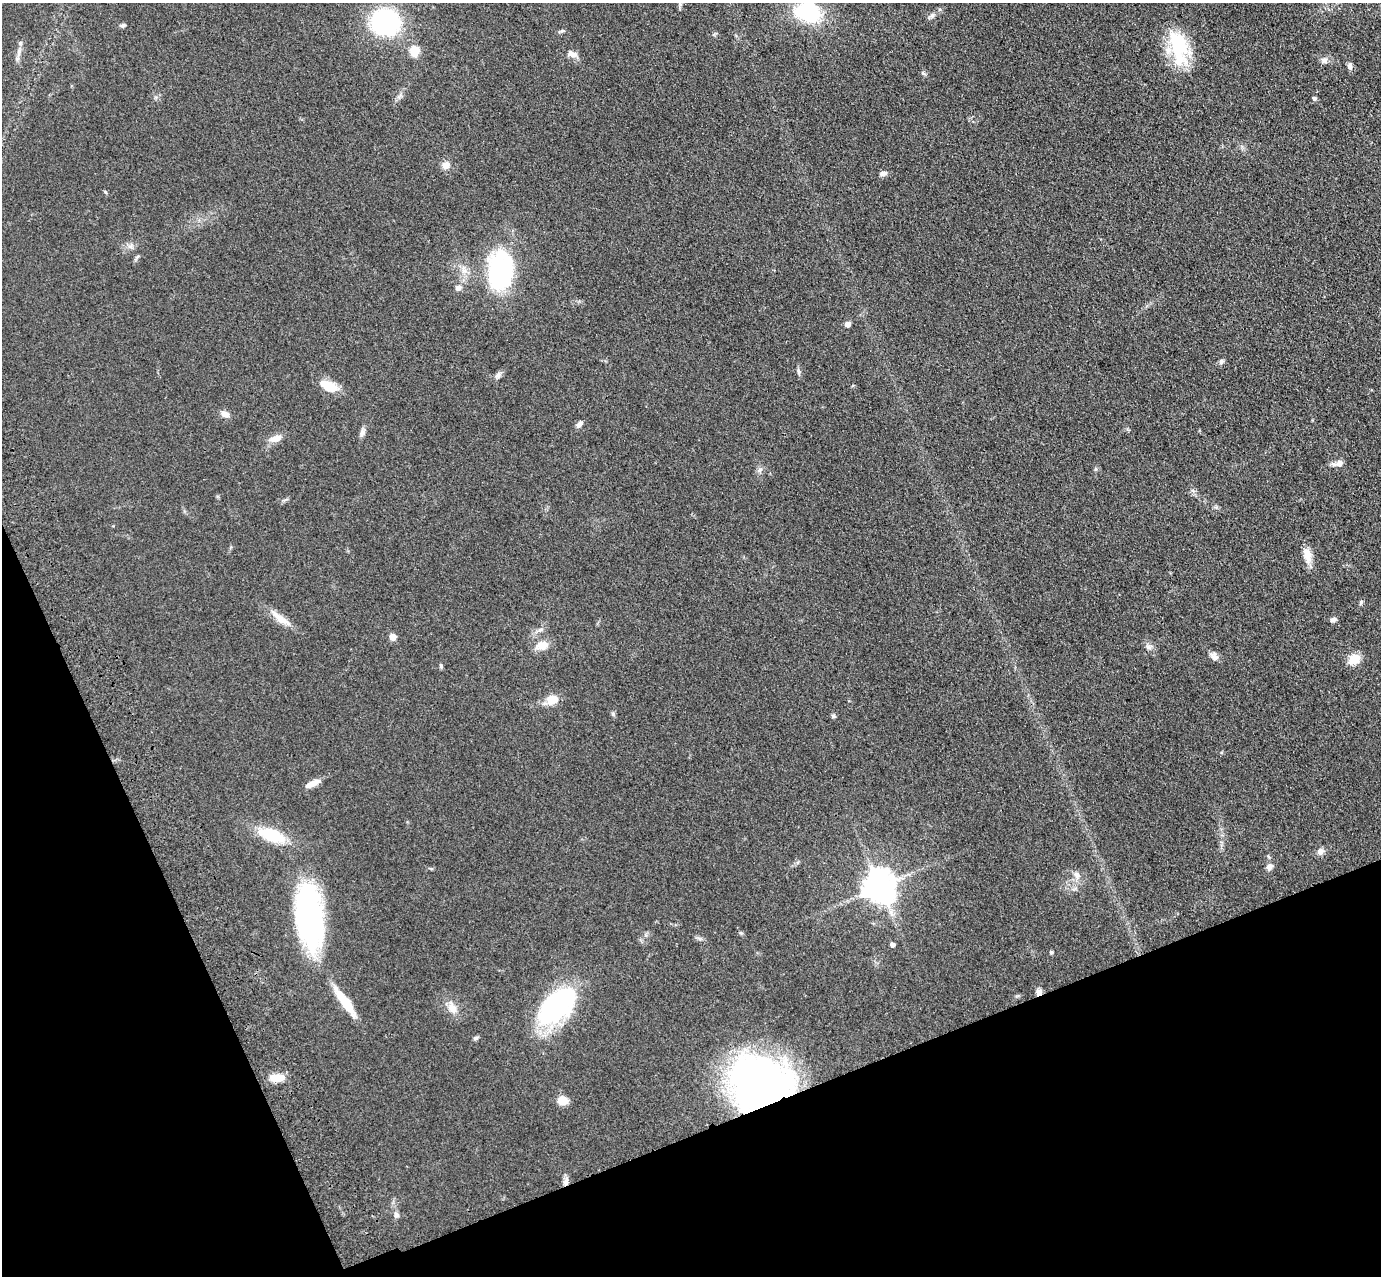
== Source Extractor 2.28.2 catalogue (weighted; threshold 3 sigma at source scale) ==
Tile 14 of 4 x 4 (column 2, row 4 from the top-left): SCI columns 1492-2870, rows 213-1486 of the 5741 x 5645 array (HDU 1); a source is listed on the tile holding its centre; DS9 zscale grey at full resolution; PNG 1383 x 1278 px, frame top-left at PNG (2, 3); no overlay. Shown black and unused: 20% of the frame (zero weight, under 3 of 4 exposures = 6% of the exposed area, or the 3 px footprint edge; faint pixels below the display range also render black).
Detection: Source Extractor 2.28.2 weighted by HDU 2 'WHT'; one run over the whole footprint, this tile lists its part. Background 0.119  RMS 0.0088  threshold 0.0394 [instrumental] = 3 sigma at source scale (4.5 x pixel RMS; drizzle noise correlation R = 1.50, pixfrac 1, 0.05/0.05 arcsec/px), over >= 5 px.
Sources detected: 65; all 65 listed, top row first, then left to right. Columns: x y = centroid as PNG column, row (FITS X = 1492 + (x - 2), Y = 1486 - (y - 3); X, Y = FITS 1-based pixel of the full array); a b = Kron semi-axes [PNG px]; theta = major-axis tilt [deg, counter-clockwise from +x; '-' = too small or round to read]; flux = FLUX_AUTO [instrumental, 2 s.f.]
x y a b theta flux
808 12 21 15 -12 80
932 15 9 6 63 2.4
385 22 18 17 - 190
123 25 7 5 22 1.8
562 31 7 4 18 1.4
20 43 5 5 - 1.6
1179 47 44 21 -77 53
414 51 8 7 - 21
572 54 14 8 -19 5.3
1324 60 9 8 - 3.8
1349 66 9 6 -84 3.4
1314 98 4 4 - 2.7
446 165 8 7 - 7
883 173 9 6 9 3.1
130 246 8 5 29 2.8
137 257 6 4 20 1.3
464 270 10 6 -71 4.8
500 271 40 24 90 110
458 288 8 7 - 3
847 324 5 4 - 6.2
1221 362 7 6 - 2.4
799 371 8 4 -71 1.7
498 375 11 6 51 3.1
329 386 22 10 -24 17
225 414 11 7 -16 5
579 424 10 6 45 3.3
362 432 13 6 80 3.4
275 438 19 8 17 7.2
1339 463 9 8 - 5.9
760 470 8 5 45 2.2
1307 555 21 9 -79 10
1361 602 8 4 63 1.5
281 619 32 8 -35 12
1333 619 8 6 27 2.5
540 630 8 6 30 2.9
392 637 5 5 - 12
542 645 17 10 13 10
1149 647 11 7 4 3.3
1214 656 12 8 -49 4.1
1354 659 12 10 31 14
441 666 6 5 - 1.4
552 700 11 8 22 15
613 714 6 5 - 1.4
833 716 6 5 - 1.6
312 783 18 7 25 8
272 835 28 12 -20 38
1320 851 9 8 - 3.8
1269 857 5 3 - 1.1
1269 867 8 7 - 4
1077 875 12 8 -68 5.3
879 887 10 9 - 1600
309 916 75 30 -83 170
741 933 6 4 -17 1.2
892 945 4 4 - 3.6
1051 952 5 4 - 1.5
1039 992 8 7 - 3.8
345 1002 41 9 -55 26
557 1006 50 27 44 120
452 1008 18 11 -63 9
476 1038 7 5 21 1.6
277 1078 17 9 4 13
760 1083 59 49 2 380
562 1100 9 8 - 13
565 1182 10 6 -66 3.7
396 1215 9 7 -89 3.3
Overlapping masked pixels (flux is a lower limit): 3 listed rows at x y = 1039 992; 760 1083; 565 1182
Isophote crosses this tile's border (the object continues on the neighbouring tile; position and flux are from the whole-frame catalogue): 1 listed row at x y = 808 12
Unlisted compact peaks at least as high as the median listed source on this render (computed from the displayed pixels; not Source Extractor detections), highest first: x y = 105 192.